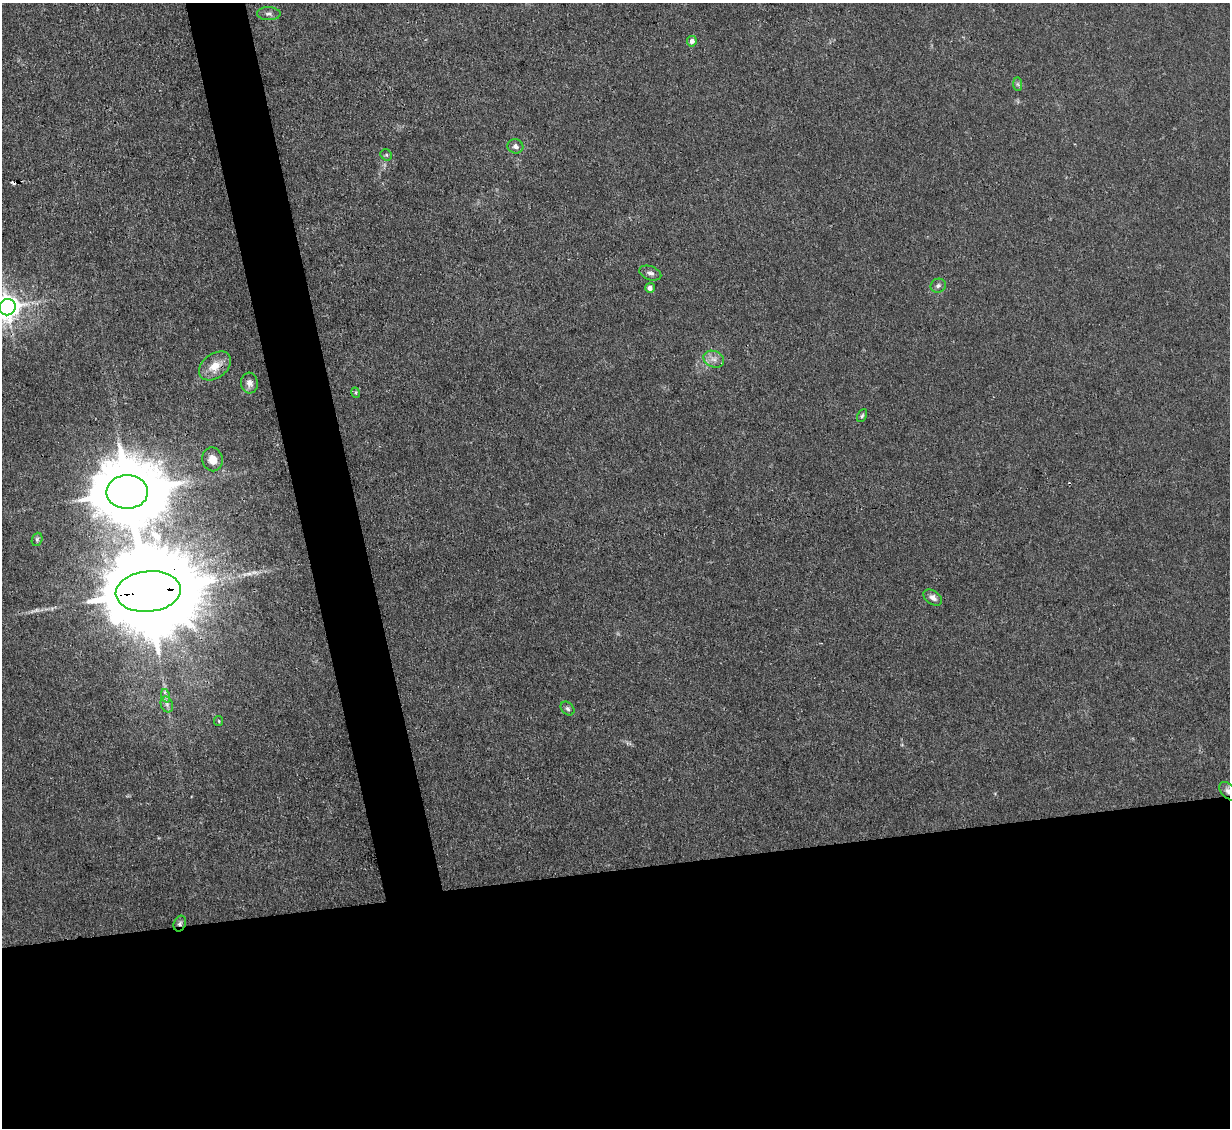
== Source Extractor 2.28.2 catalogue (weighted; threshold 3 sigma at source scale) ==
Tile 15 of 4 x 4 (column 3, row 4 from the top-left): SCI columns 2455-3682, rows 249-1374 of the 4909 x 4883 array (HDU 1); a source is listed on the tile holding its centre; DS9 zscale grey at full resolution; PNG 1232 x 1130 px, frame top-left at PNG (2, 3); each listed source drawn as its Kron ellipse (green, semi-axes under 4 px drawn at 4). Shown black and unused: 27% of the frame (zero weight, under 3 of 4 exposures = <1% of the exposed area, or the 3 px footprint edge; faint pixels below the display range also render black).
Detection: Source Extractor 2.28.2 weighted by HDU 2 'WHT'; one run over the whole footprint, this tile lists its part. Background 0.0355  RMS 0.003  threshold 0.0133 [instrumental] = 3 sigma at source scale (4.5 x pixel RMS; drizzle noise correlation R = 1.50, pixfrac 1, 0.05/0.05 arcsec/px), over >= 5 px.
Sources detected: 27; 1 cosmic-ray / hot-pixel residue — neither listed nor drawn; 1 inside a brighter listed object's ellipse — not listed separately; the other 25 listed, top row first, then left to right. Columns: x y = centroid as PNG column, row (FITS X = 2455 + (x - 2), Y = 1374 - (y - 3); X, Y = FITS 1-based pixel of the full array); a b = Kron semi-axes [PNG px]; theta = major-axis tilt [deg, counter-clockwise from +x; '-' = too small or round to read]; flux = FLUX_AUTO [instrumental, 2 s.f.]
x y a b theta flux
269 14 12 6 -1 1
692 41 5 4 - 1.6
1018 84 7 4 -89 0.54
515 146 8 7 - 1.1
386 155 6 5 - 0.54
650 273 11 6 -19 1.2
938 286 8 7 - 0.93
650 288 5 5 - 1.4
7 307 8 8 - 330
714 359 10 8 -22 1.9
215 366 18 12 37 4.6
249 383 10 8 -85 1.6
356 393 5 3 - 0.34
862 416 7 4 63 0.51
212 459 12 10 -78 3.6
127 492 20 17 1 3100
37 539 7 5 69 0.55
148 591 32 20 6 9500
933 597 10 7 -36 1.4
166 696 7 4 -72 0.67
167 704 8 6 -70 1
568 709 8 6 -45 0.83
219 721 5 4 - 0.33
1229 791 11 6 -45 1.6
180 924 8 6 69 0.84
Overlapping masked pixels (flux is a lower limit): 4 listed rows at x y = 215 366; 148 591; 1229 791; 180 924
Isophote crosses this tile's border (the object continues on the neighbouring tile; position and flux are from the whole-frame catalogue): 2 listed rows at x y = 7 307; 1229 791